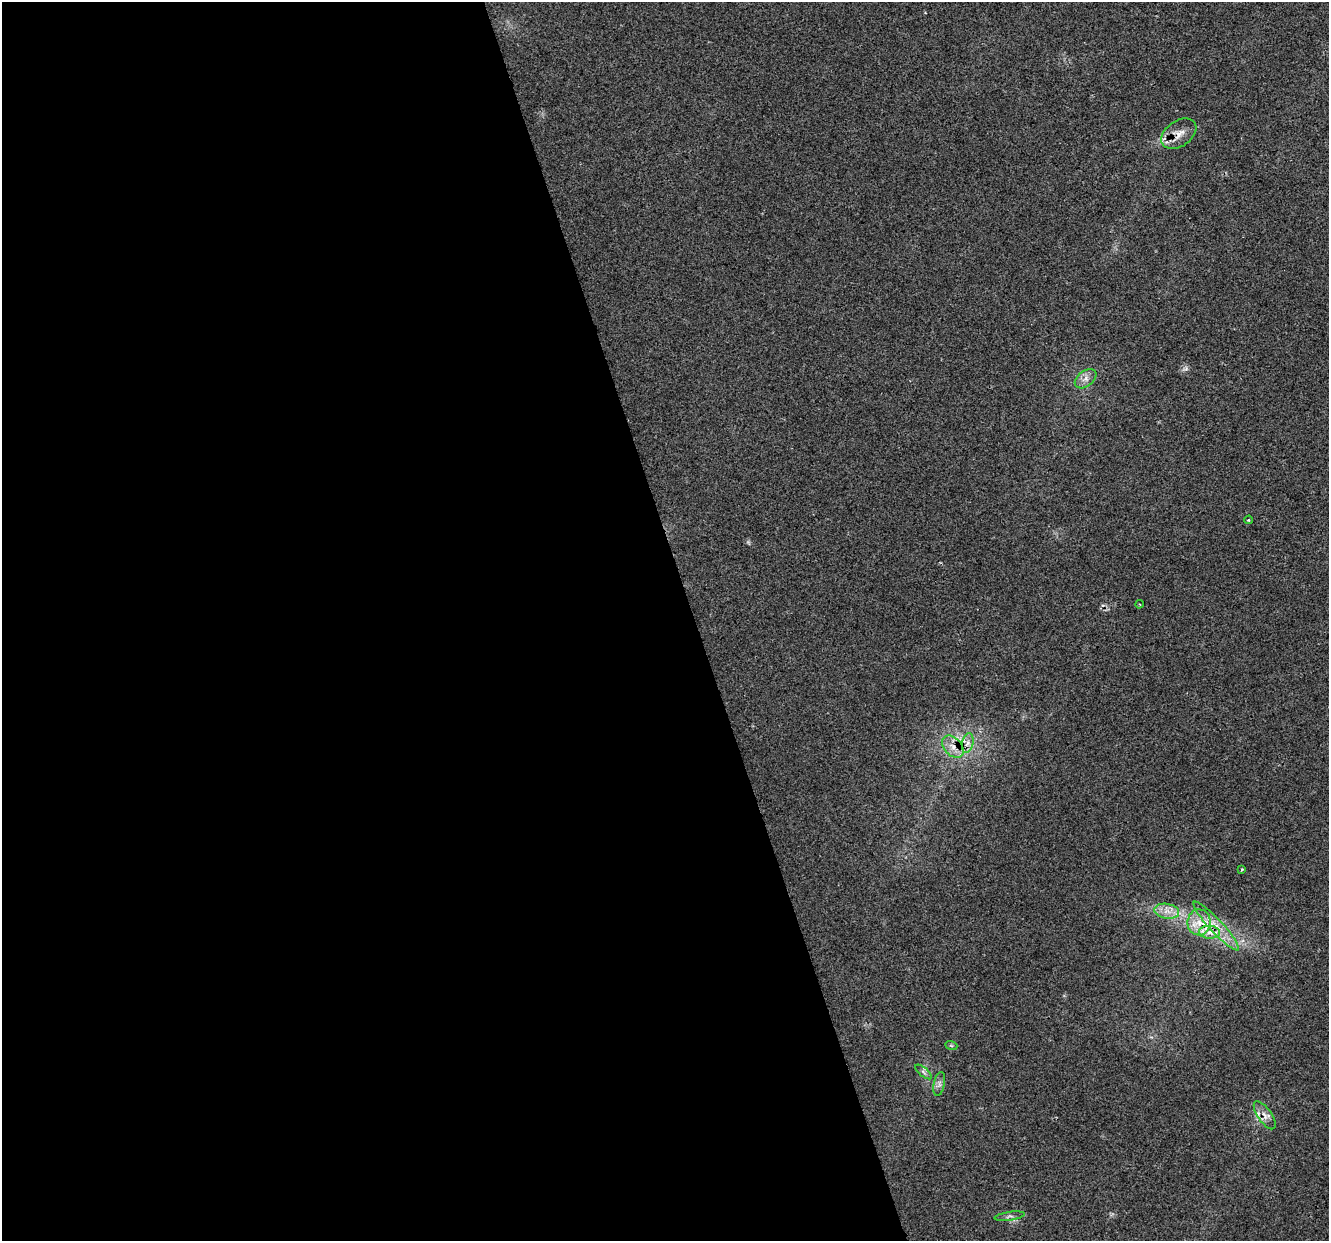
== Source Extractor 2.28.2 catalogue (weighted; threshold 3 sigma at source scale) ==
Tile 9 of 4 x 4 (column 1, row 3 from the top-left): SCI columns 2-1328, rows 1350-2588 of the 5308 x 5124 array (HDU 1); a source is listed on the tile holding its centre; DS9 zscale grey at full resolution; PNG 1331 x 1243 px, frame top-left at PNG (2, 2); each listed source drawn as its Kron ellipse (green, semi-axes under 4 px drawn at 4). Shown black and unused: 52% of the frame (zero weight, under 2 of 3 exposures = <1% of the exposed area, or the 3 px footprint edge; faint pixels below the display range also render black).
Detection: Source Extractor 2.28.2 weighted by HDU 2 'WHT'; one run over the whole footprint, this tile lists its part. Background 0.0307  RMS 0.0063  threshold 0.0284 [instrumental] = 3 sigma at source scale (4.5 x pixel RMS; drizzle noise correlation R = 1.50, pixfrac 1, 0.0396/0.0396 arcsec/px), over >= 5 px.
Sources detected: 17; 1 cosmic-ray / hot-pixel residue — neither listed nor drawn; the other 16 listed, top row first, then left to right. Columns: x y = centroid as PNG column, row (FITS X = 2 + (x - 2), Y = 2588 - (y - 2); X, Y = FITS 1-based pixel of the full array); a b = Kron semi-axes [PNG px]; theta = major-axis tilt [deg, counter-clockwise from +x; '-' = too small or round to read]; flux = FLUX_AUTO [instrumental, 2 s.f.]
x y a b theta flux
1179 134 19 12 35 7.4
1086 379 12 7 36 3.9
1249 520 4 3 - 0.79
1139 604 4 3 - 0.56
968 743 10 5 76 3.1
953 747 13 8 -47 5.7
1242 869 3 3 - 1.5
1167 911 12 7 -8 5.3
1199 922 13 11 89 9.3
1216 926 32 6 -47 11
1209 932 10 6 -3 4.2
951 1045 6 4 -20 0.83
923 1072 10 3 -40 1.3
939 1084 12 5 78 2.3
1265 1115 16 7 -55 4.3
1010 1216 15 2 8 1.4
Overlapping masked pixels (flux is a lower limit): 6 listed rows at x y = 1179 134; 953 747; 1199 922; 1216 926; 1209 932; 1265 1115
Unlisted compact peaks at least as high as the median listed source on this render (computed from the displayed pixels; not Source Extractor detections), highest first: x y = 1186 369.